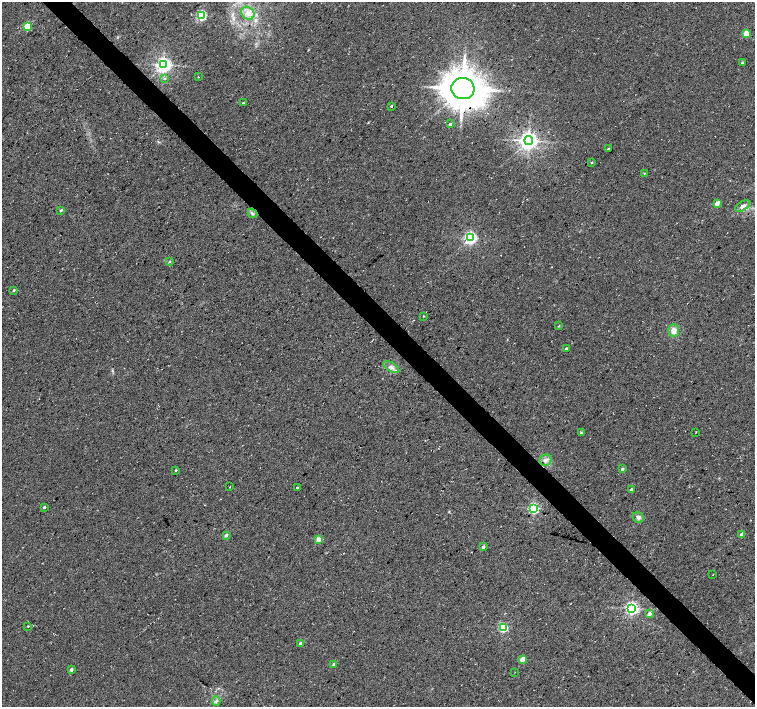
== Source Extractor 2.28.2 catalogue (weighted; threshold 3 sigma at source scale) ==
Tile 6 of 4 x 4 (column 2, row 2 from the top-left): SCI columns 1505-3009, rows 2971-4379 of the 6024 x 6004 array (HDU 1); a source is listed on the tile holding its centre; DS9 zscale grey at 2 x 2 block average (1 PNG px = mean of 2 x 2 image px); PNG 757 x 709 px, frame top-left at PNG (2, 2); each listed source drawn as its Kron ellipse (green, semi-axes under 4 px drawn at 4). Shown black and unused: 4% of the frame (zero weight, under 3 of 4 exposures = <1% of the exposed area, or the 3 px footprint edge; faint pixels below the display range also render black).
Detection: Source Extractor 2.28.2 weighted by HDU 2 'WHT'; one run over the whole footprint, this tile lists its part. Background 0.0373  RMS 0.0091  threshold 0.0409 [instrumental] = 3 sigma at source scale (4.5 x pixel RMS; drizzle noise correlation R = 1.50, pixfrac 1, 0.0396/0.0396 arcsec/px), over >= 5 px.
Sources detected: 54; all 54 listed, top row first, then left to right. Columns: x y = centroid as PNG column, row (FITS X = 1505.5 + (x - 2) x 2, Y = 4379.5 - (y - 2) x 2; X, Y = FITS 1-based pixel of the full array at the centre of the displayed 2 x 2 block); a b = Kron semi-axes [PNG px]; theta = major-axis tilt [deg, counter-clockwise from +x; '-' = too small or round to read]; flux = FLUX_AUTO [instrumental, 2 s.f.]
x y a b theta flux
248 13 7 6 - 14
202 15 3 3 - 220
27 26 3 3 - 84
746 33 3 2 - 53
742 63 2 2 - 4
164 65 4 4 - 810
198 77 2 2 - 0.86
165 78 3 3 - 2.3
463 88 11 10 - 5300
243 103 2 2 - 2.3
391 106 3 2 - 2.8
450 124 2 2 - 6
529 141 4 4 - 1300
608 149 2 2 - 2.5
591 162 3 2 - 2
645 173 3 2 - 1.3
717 203 4 2 - 23
743 206 8 4 30 11
61 210 3 2 - 3
252 213 5 2 - 2.9
471 238 4 3 - 460
169 262 3 2 - 1.4
14 290 3 3 - 2.4
424 316 3 2 - 1.1
559 326 3 2 - 1.6
674 331 6 5 - 15
566 348 3 2 - 3.1
391 367 9 3 -32 6.9
696 432 2 2 - 0.93
581 433 4 3 - 2.6
546 460 6 5 - 8.4
622 469 3 2 - 6.2
176 470 3 2 - 2.8
230 487 2 2 - 1.2
297 488 2 2 - 3.8
631 489 2 2 - 6.2
44 507 2 2 - 4.3
534 508 3 3 - 310
638 517 6 5 - 5.9
742 534 2 2 - 14
226 535 3 3 - 5.3
318 539 2 2 - 26
483 547 3 2 - 7.4
713 574 2 2 - 1.5
632 608 4 3 - 530
649 614 3 3 - 8.3
28 626 2 2 - 1.7
503 627 3 3 - 200
300 644 3 2 - 8.1
522 659 3 2 - 37
334 664 2 2 - 8.9
71 670 2 2 - 7.4
515 672 2 2 - 0.67
216 701 5 3 - 4.2